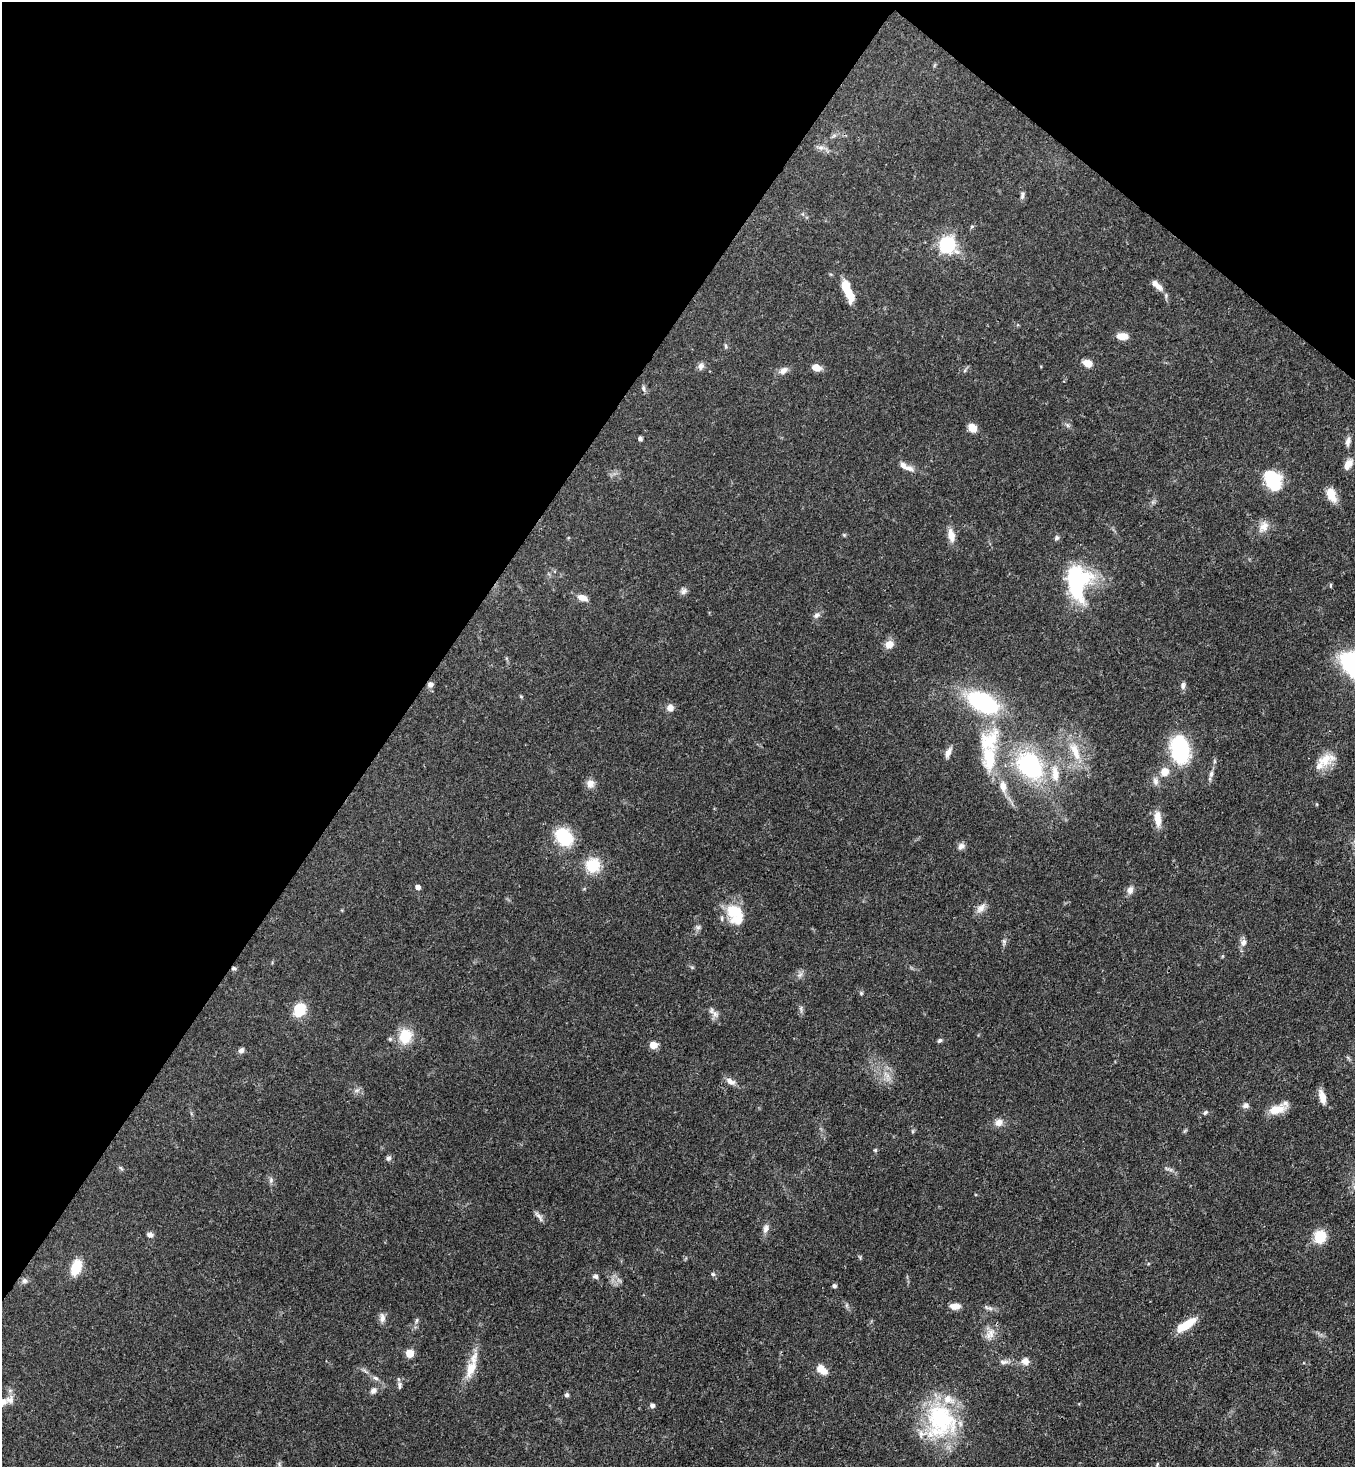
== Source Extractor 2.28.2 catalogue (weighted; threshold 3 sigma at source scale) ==
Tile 2 of 4 x 4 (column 2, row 1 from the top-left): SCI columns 1717-3069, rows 4456-5920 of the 6001 x 5979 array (HDU 1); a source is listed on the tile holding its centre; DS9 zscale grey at full resolution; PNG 1357 x 1469 px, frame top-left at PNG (2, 2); no overlay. Shown black and unused: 34% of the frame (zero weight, under 3 of 4 exposures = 7% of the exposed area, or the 3 px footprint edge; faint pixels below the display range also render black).
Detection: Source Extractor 2.28.2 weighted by HDU 2 'WHT'; one run over the whole footprint, this tile lists its part. Background 0.0699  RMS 0.0036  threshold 0.0163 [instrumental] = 3 sigma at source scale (4.5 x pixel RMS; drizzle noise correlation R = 1.50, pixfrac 1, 0.05/0.05 arcsec/px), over >= 5 px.
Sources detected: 114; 9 inside a brighter listed object's ellipse — not listed separately; the other 105 listed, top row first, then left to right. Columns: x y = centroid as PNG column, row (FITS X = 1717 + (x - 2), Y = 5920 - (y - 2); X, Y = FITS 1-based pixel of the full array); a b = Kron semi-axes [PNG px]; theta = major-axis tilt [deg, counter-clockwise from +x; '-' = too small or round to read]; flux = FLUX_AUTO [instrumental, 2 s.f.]
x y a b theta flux
834 135 7 4 2 0.71
820 147 10 5 0 1.2
1022 195 10 5 76 0.95
972 226 6 4 19 0.45
947 245 7 7 - 88
1159 287 10 7 -43 2.1
848 291 27 8 -67 8.4
1122 336 13 7 -3 3.9
726 346 6 4 -88 0.54
1088 363 10 7 -21 3.7
701 366 9 8 - 1.5
816 367 8 6 -16 3.9
784 370 12 8 28 2.1
643 388 8 5 -84 0.81
972 428 8 7 - 4.4
640 438 5 5 - 0.76
1348 441 12 6 79 1.5
1348 464 15 8 54 3
908 468 15 7 -18 2.3
1273 481 21 15 -62 16
1331 495 17 9 -66 5.2
1264 527 16 10 53 3.3
844 535 5 4 - 0.41
951 535 17 8 -78 3.6
1056 538 7 6 - 0.78
1077 583 38 24 89 39
1331 585 6 3 71 0.38
684 591 10 7 42 1.3
582 598 13 7 -15 2.8
816 615 9 7 31 1.2
889 644 10 8 50 3.4
430 684 7 7 - 1.4
1183 685 9 6 84 1.2
983 702 41 22 -27 35
670 708 8 8 - 2.2
989 741 36 26 56 19
1180 749 24 16 -80 32
948 752 15 6 68 2
1076 753 26 10 -79 7.5
1325 760 20 17 42 6.7
1030 766 31 23 -51 42
1165 772 12 11 - 3.8
1211 774 9 5 75 1.3
1155 781 12 7 -78 1.8
590 784 11 10 - 2.3
1003 786 14 8 -81 3.2
1158 819 20 8 -86 4.5
564 837 18 13 -49 18
961 846 9 7 43 1.5
593 865 18 17 - 9.4
418 887 5 4 - 1.9
1130 890 11 8 67 1.9
981 908 14 9 46 2.4
734 911 22 18 -12 11
698 927 6 6 - 0.9
1004 941 7 5 -70 0.83
1243 943 10 8 78 1.8
234 968 7 4 -9 0.66
861 993 5 5 - 0.53
801 1008 7 4 72 0.73
299 1010 9 8 - 16
715 1014 12 7 -58 1.9
405 1036 17 15 84 9.1
940 1040 7 5 43 0.68
653 1045 8 7 - 3.3
241 1050 8 6 51 1.1
887 1075 14 5 -48 2.3
730 1081 14 7 -29 2.1
357 1090 7 4 18 0.81
1322 1097 16 7 -73 3.4
1245 1105 8 7 - 1.3
1276 1109 22 11 16 5.4
1205 1112 8 5 38 0.76
999 1122 12 10 30 2.3
875 1150 5 4 - 0.45
388 1158 8 6 19 0.89
271 1180 8 6 72 0.97
539 1216 18 5 -54 1.4
766 1229 12 7 75 1.8
150 1235 8 6 -20 1.2
1320 1237 15 13 73 7.7
860 1258 6 4 -57 0.44
76 1267 15 9 71 9
713 1274 5 5 - 0.64
595 1276 7 6 - 0.95
24 1281 8 7 - 1.1
834 1286 5 5 - 0.76
955 1306 11 6 -1 3
989 1308 14 5 -12 1.3
382 1318 13 7 -87 1.8
417 1321 8 4 81 0.74
1186 1325 23 8 34 8.4
991 1333 14 9 -77 3.2
410 1353 5 5 - 10
1025 1361 10 10 - 2.3
1004 1362 13 6 0 1.5
471 1369 23 11 67 6.9
821 1369 14 8 -38 4.1
376 1378 8 5 -27 1
400 1385 11 6 -89 1.2
373 1391 9 8 - 1.5
566 1395 6 5 - 0.88
2 1402 13 10 19 3
652 1405 6 5 - 1.2
941 1421 45 38 -76 39
Overlapping masked pixels (flux is a lower limit): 2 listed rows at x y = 430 684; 234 968
Isophote crosses this tile's border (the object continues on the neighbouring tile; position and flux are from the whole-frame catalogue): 1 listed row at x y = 2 1402